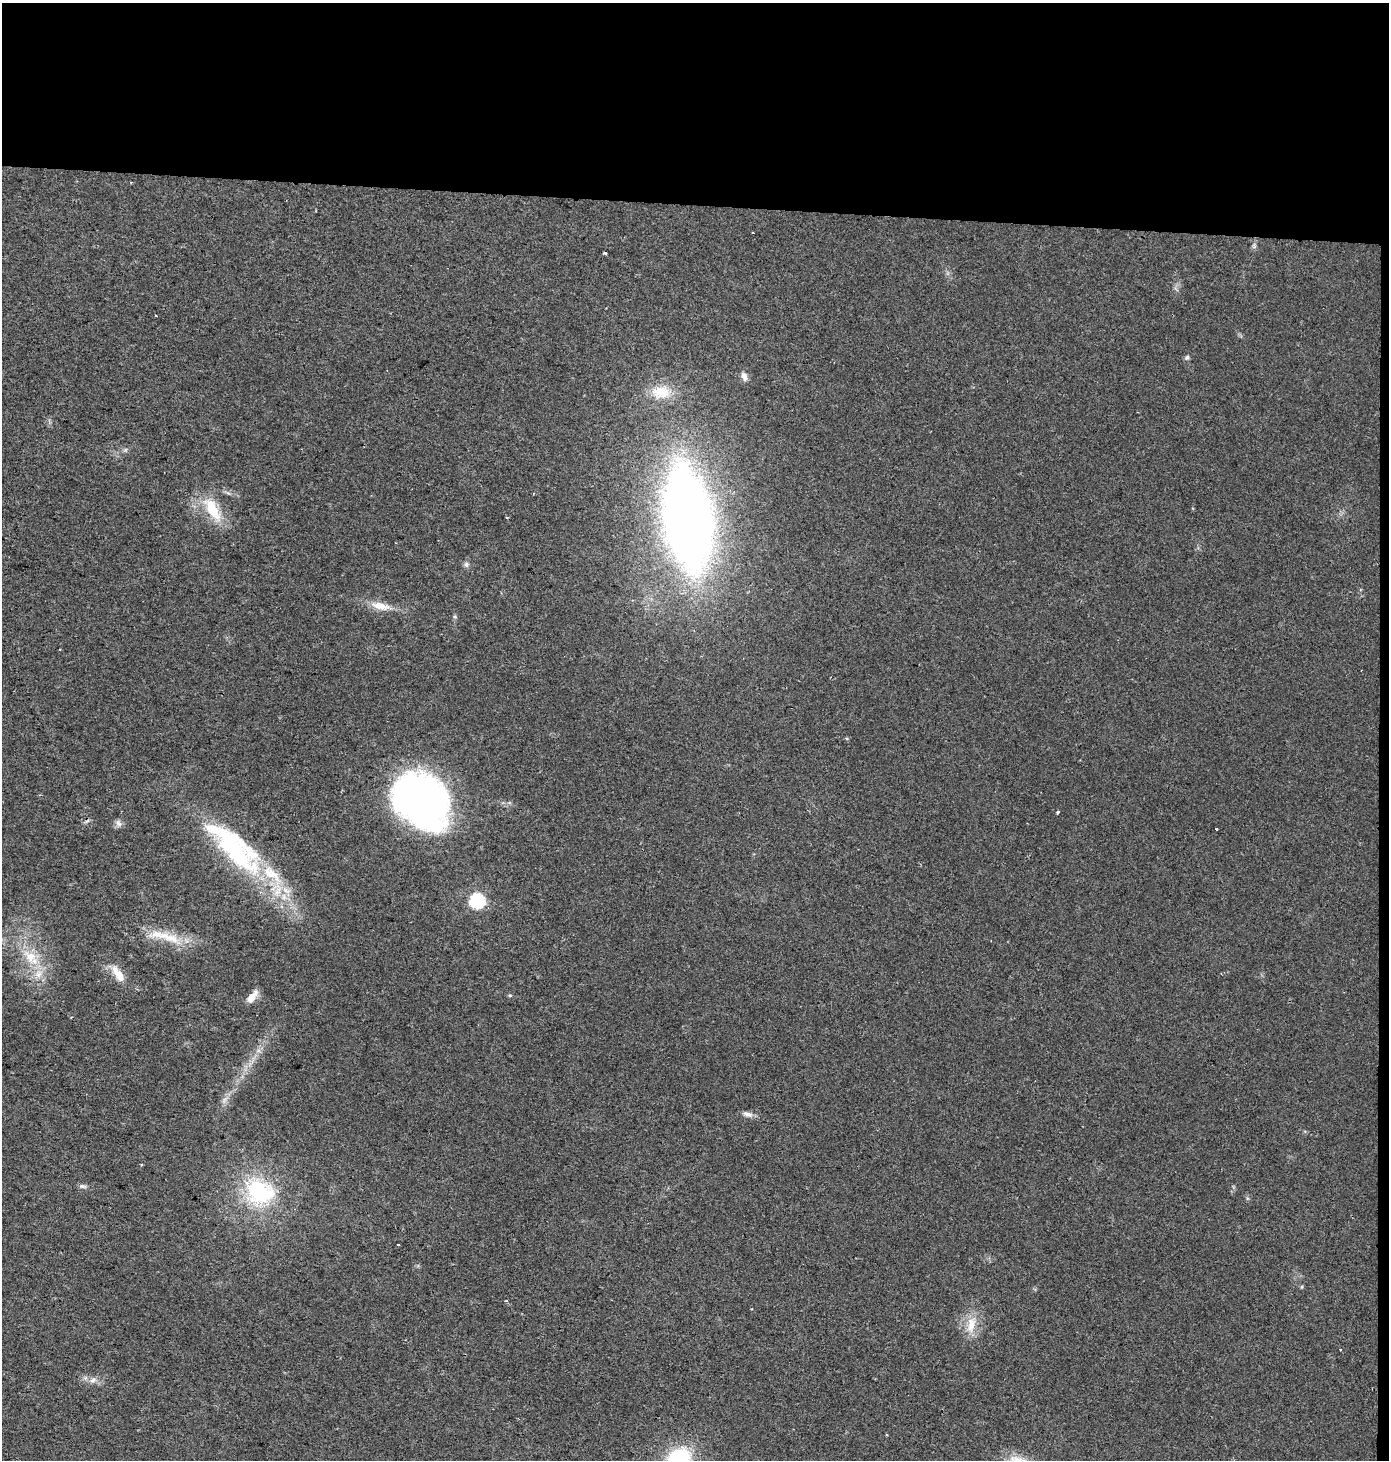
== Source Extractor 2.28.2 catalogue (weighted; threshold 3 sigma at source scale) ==
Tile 3 of 3 x 3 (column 3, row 1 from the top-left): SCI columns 3012-4398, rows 2916-4373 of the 4626 x 4380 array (HDU 1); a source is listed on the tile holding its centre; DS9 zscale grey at full resolution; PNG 1391 x 1462 px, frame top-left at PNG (2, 3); no overlay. Shown black and unused: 14% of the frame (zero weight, under 2 of 3 exposures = <1% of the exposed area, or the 3 px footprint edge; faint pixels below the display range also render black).
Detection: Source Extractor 2.28.2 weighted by HDU 2 'WHT'; one run over the whole footprint, this tile lists its part. Background 0.0439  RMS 0.0058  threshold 0.0263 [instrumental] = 3 sigma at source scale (4.5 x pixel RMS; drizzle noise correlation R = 1.50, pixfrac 1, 0.0396/0.0396 arcsec/px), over >= 5 px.
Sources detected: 36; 1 inside a brighter object's white glare — not listed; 2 inside a brighter listed object's ellipse — not listed separately; the other 33 listed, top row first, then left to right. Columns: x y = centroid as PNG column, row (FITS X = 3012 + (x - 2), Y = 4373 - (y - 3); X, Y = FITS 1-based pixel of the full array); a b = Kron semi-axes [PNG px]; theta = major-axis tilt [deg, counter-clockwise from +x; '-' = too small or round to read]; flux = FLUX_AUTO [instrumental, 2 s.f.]
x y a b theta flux
753 233 3 2 - 0.61
605 253 3 3 - 0.98
1187 357 7 5 56 1.3
744 376 12 7 -68 3.2
661 392 26 17 -1 15
125 450 6 5 - 1.1
212 509 33 14 -60 20
688 519 67 30 -82 770
466 564 8 7 - 1.6
380 606 28 10 -13 9.3
455 617 6 4 -19 0.7
60 649 3 2 - 0.45
422 802 48 37 -52 330
1058 812 3 3 - 1
118 823 10 7 -57 2.3
1216 829 3 3 - 2
234 849 80 35 -45 99
477 901 7 7 - 100
166 936 24 12 -32 13
30 957 25 16 -48 18
118 974 27 10 -54 8.9
510 995 5 4 - 0.84
252 997 16 7 53 6.2
224 1100 7 4 71 1.8
747 1114 14 7 -19 3
83 1186 11 5 -9 1.7
259 1192 40 30 -21 56
398 1245 3 2 - 1
1302 1287 6 4 88 0.64
506 1301 3 3 - 0.58
971 1324 25 11 78 11
93 1380 9 6 19 2.5
678 1459 21 17 32 53
Isophote crosses this tile's border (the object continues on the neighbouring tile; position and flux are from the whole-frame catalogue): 1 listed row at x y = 678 1459